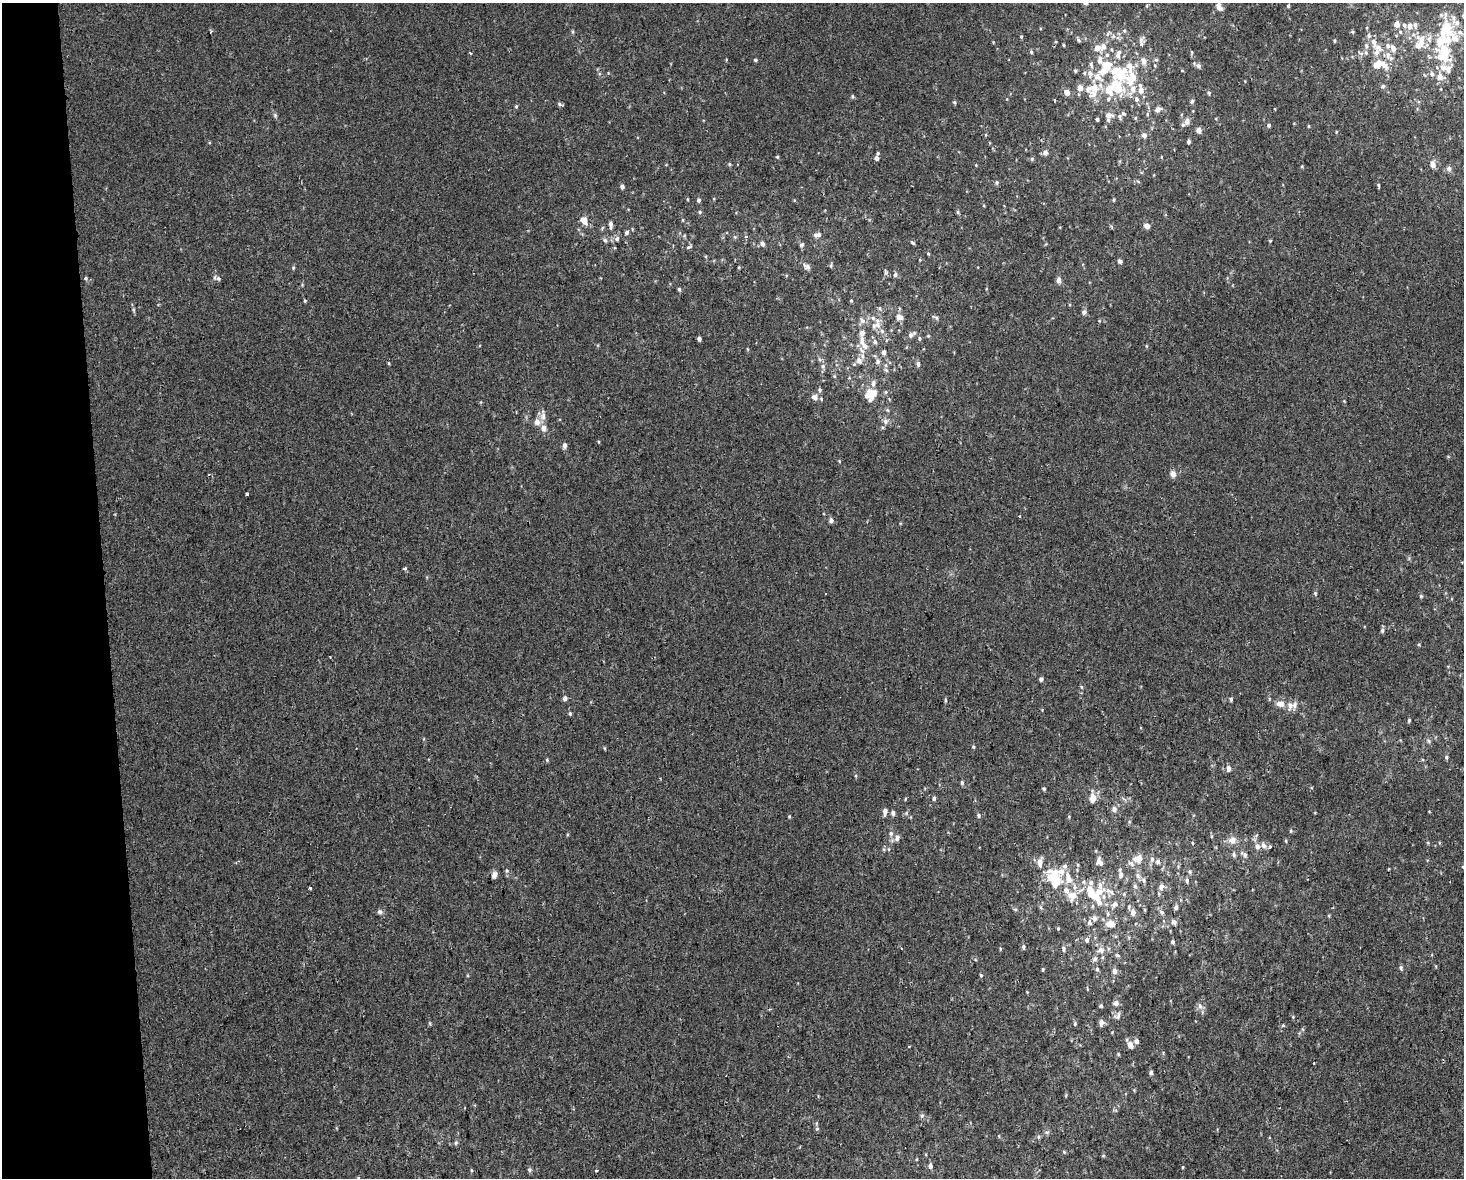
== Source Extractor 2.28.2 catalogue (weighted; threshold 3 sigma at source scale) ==
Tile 4 of 3 x 4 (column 1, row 2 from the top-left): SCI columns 22-1483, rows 2396-3571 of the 4470 x 4790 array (HDU 1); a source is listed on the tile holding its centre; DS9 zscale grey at full resolution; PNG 1466 x 1180 px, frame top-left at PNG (2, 3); no overlay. Shown black and unused: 7% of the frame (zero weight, under 2 of 3 exposures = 2% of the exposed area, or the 3 px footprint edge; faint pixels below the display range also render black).
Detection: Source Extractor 2.28.2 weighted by HDU 2 'WHT'; one run over the whole footprint, this tile lists its part. Background 3.92e-04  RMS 0.0028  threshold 0.0127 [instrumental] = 3 sigma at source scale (4.5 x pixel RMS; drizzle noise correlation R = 1.50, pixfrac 1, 0.0396/0.0396 arcsec/px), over >= 5 px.
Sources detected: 298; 2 cosmic-ray / hot-pixel residue — not listed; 51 inside a brighter listed object's ellipse — not listed separately; the other 245 listed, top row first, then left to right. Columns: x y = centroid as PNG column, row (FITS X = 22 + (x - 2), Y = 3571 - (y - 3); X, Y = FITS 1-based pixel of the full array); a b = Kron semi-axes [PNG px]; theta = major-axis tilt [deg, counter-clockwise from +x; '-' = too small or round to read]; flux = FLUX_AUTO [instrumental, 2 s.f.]
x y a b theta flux
1086 3 5 5 - 0.9
1147 6 5 3 - 0.26
1288 6 4 3 - 0.41
1219 7 10 6 -67 1.5
1463 16 5 5 - 0.37
1397 24 7 6 - 1.9
1410 26 7 7 - 1.5
1446 27 20 12 51 6.6
1124 31 5 5 - 0.43
1352 32 5 4 - 0.35
1400 32 5 4 - 0.45
1021 37 5 4 - 0.34
1455 39 15 10 -45 2.9
1078 40 6 4 -62 0.47
1141 41 16 6 81 1.3
1334 41 4 3 - 0.31
1374 42 22 7 -69 2.7
1063 45 3 3 - 0.36
1419 45 21 14 74 5.2
1366 46 8 6 -87 0.79
1103 47 13 9 56 2.1
1393 48 9 6 -70 1.4
1031 52 5 4 - 0.43
470 53 4 3 - 0.29
1118 54 12 6 75 1.7
1388 55 12 7 -72 1.9
1444 56 12 10 -11 7.4
755 60 5 4 - 0.35
1156 60 6 4 0 0.37
1144 61 8 7 - 1.6
1379 63 25 11 -24 5.3
1107 65 15 11 -13 3.6
1129 66 11 9 65 2.5
1199 66 6 5 - 0.82
1182 70 5 3 - 0.23
1448 70 21 8 61 2.5
1075 71 5 4 - 0.36
1432 74 7 6 - 0.83
1120 75 11 10 - 9.2
1097 76 16 13 -41 4
1383 86 5 5 - 0.49
1080 88 5 5 - 2.3
1118 89 21 17 52 8
1141 90 8 7 - 1.8
1067 92 5 4 - 2.2
1209 93 5 4 - 0.41
1094 94 16 8 28 2.5
852 96 5 4 - 0.36
1136 99 7 6 - 0.83
1054 100 3 2 - 0.42
1192 101 6 5 - 0.47
954 102 5 4 - 0.39
560 104 8 4 -25 0.48
516 106 5 4 - 0.32
1158 109 7 6 - 1.2
1123 113 7 5 -44 0.6
275 115 6 4 -47 0.41
1109 115 13 7 -1 1.5
1097 119 4 3 - 0.47
1187 121 8 7 - 1.7
1269 125 4 4 - 0.51
1309 126 5 3 - 0.23
1199 130 4 4 - 1.9
1144 135 6 5 - 1.2
1189 142 4 4 - 0.56
1045 152 6 5 - 1.3
878 153 4 4 - 0.29
777 157 5 4 - 0.31
876 158 5 4 - 0.86
1032 159 5 5 - 0.4
730 164 5 4 - 0.35
1433 164 8 6 -76 1.5
1302 166 5 3 - 0.26
1449 168 6 5 - 0.98
997 183 6 5 - 0.48
1378 185 6 4 -73 0.34
622 186 4 4 - 0.75
699 200 5 4 - 0.59
1114 200 5 3 - 0.28
700 212 5 4 - 0.37
958 212 6 4 -89 0.35
584 220 7 6 - 2.7
610 224 8 4 -87 1.1
1147 226 6 6 - 1.2
602 228 6 3 71 0.33
627 232 7 5 48 0.65
817 235 10 5 12 0.94
746 236 5 4 - 0.48
617 239 8 6 51 0.8
605 240 6 5 - 0.65
1270 241 4 4 - 0.26
913 243 6 3 -44 0.39
762 244 6 5 - 0.81
801 245 6 5 - 0.46
688 247 5 4 - 0.64
928 254 4 3 - 0.27
1120 261 5 4 - 0.64
807 266 10 6 -30 0.96
293 268 5 4 - 0.34
895 275 6 5 - 0.65
86 278 5 4 - 0.34
218 279 6 5 - 0.52
1059 280 6 5 - 1.5
679 289 5 4 - 0.44
851 301 4 3 - 0.24
134 310 6 4 -70 0.39
1084 312 6 6 - 0.79
899 317 9 6 -23 1.7
936 318 6 4 -59 0.47
862 321 8 7 - 1.1
877 324 13 8 -90 2.4
910 335 9 7 34 0.96
928 336 5 3 - 0.25
699 339 4 3 - 0.73
862 341 15 8 88 2.4
875 342 6 5 - 0.77
1146 346 5 3 - 0.25
883 352 5 5 - 0.99
859 361 9 7 -62 1.6
878 361 7 6 - 0.81
389 363 5 3 - 0.25
918 364 6 5 - 0.64
823 366 6 5 - 0.61
886 370 7 4 -45 0.49
820 390 6 4 89 0.45
871 394 14 13 - 5.5
814 397 9 7 -24 1.4
543 416 13 6 -89 1.4
886 421 8 7 - 0.97
537 422 7 7 - 1.6
564 445 6 5 - 0.98
1173 474 9 7 -69 1.2
247 494 3 3 - 1.4
1019 516 3 3 - 0.3
831 520 6 5 - 0.87
405 568 5 4 - 0.42
1315 593 5 4 - 0.35
825 594 3 2 - 0.32
1421 596 5 4 - 0.37
1382 631 7 5 75 0.56
1041 679 4 4 - 0.67
1081 687 5 3 - 0.27
565 698 5 5 - 0.8
1231 699 5 4 - 0.5
1269 699 5 3 - 0.26
945 700 5 3 - 0.35
1282 703 9 7 -82 1.3
1290 705 12 8 85 1.7
570 713 5 4 - 0.39
1409 720 5 4 - 0.36
1429 741 6 4 -70 0.44
973 747 5 3 - 0.33
1446 757 5 5 - 0.44
547 760 5 4 - 0.32
1228 768 6 5 - 1.1
856 776 5 3 - 0.3
962 782 6 4 -88 0.48
1044 788 5 4 - 0.34
934 798 5 5 - 0.52
1093 798 12 8 -89 2.5
1114 809 7 6 - 1
885 811 9 5 85 1.1
893 813 5 5 - 0.91
979 815 6 5 - 0.49
789 816 4 3 - 0.27
1291 831 5 4 - 0.32
891 833 7 5 -89 0.69
897 837 10 6 69 0.96
1232 840 9 8 - 2
1286 841 5 3 - 0.29
1263 845 8 6 -63 1.1
1257 846 7 6 - 1.3
1233 854 7 5 -71 0.63
1244 854 11 6 -40 0.91
1138 858 9 7 19 3.2
1152 859 7 5 89 0.76
1158 861 5 5 - 0.93
1040 862 9 6 82 1.9
1099 862 13 8 -68 1.6
1078 865 5 3 - 0.29
1190 871 6 5 - 0.49
494 875 7 5 69 1.2
1121 875 8 5 -89 1
1138 875 8 6 -73 0.89
1054 877 18 14 -89 12
1144 880 6 4 -89 0.51
1187 880 6 4 -86 0.6
1084 882 6 4 -72 0.44
1091 883 7 7 - 0.91
1135 886 6 5 - 0.48
1161 887 9 6 76 1.2
310 888 3 3 - 1.5
1066 890 11 6 -63 1.8
1099 892 13 9 29 3.1
1111 892 10 5 -34 1
1092 894 9 6 -65 5.5
1074 895 9 8 - 1.9
1099 902 8 6 -62 1.3
1115 904 7 6 - 1.2
1129 907 6 4 71 0.43
1176 907 5 4 - 0.75
1015 909 6 4 -18 0.34
380 912 7 6 - 0.72
1133 912 7 6 - 1.1
1161 912 6 5 - 0.63
1108 914 7 3 -90 0.46
1094 918 6 5 - 1.1
1089 922 7 5 -81 0.9
1173 922 5 5 - 1.2
1111 924 9 6 1 3.2
1058 928 4 3 - 0.28
1087 940 6 5 - 0.79
1172 942 4 4 - 0.53
1023 947 6 4 83 0.56
1063 949 8 5 -76 0.62
1101 950 9 7 16 1.5
1117 955 8 4 -34 0.41
1095 959 6 6 - 0.68
1401 968 6 5 - 0.51
1043 969 5 3 - 0.28
1097 969 4 4 - 0.43
1114 971 5 5 - 1.1
981 975 4 4 - 0.28
1116 1003 7 6 - 0.99
1101 1006 5 4 - 0.39
1200 1006 8 6 -73 0.95
1118 1016 9 5 72 0.73
1293 1017 6 3 -73 0.28
1101 1023 7 6 - 0.98
1075 1024 6 3 -73 0.31
1282 1025 3 3 - 0.69
1137 1041 6 5 - 0.83
1130 1045 8 6 -62 1.7
1118 1054 4 4 - 0.28
1151 1072 4 4 - 0.7
922 1116 6 5 - 0.56
817 1128 5 5 - 0.42
1047 1132 6 5 - 0.52
456 1143 6 5 - 0.47
930 1166 6 5 - 0.83
1183 1167 4 3 - 0.24
471 1170 5 3 - 0.24
529 1170 6 5 - 0.53
596 1171 3 3 - 0.3
358 1178 5 4 - 0.36
Isophote crosses this tile's border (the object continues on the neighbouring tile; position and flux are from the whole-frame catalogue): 3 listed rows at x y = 1086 3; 1463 16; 358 1178
Unlisted compact peaks at least as high as the median listed source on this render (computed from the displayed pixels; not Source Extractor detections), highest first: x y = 886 273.